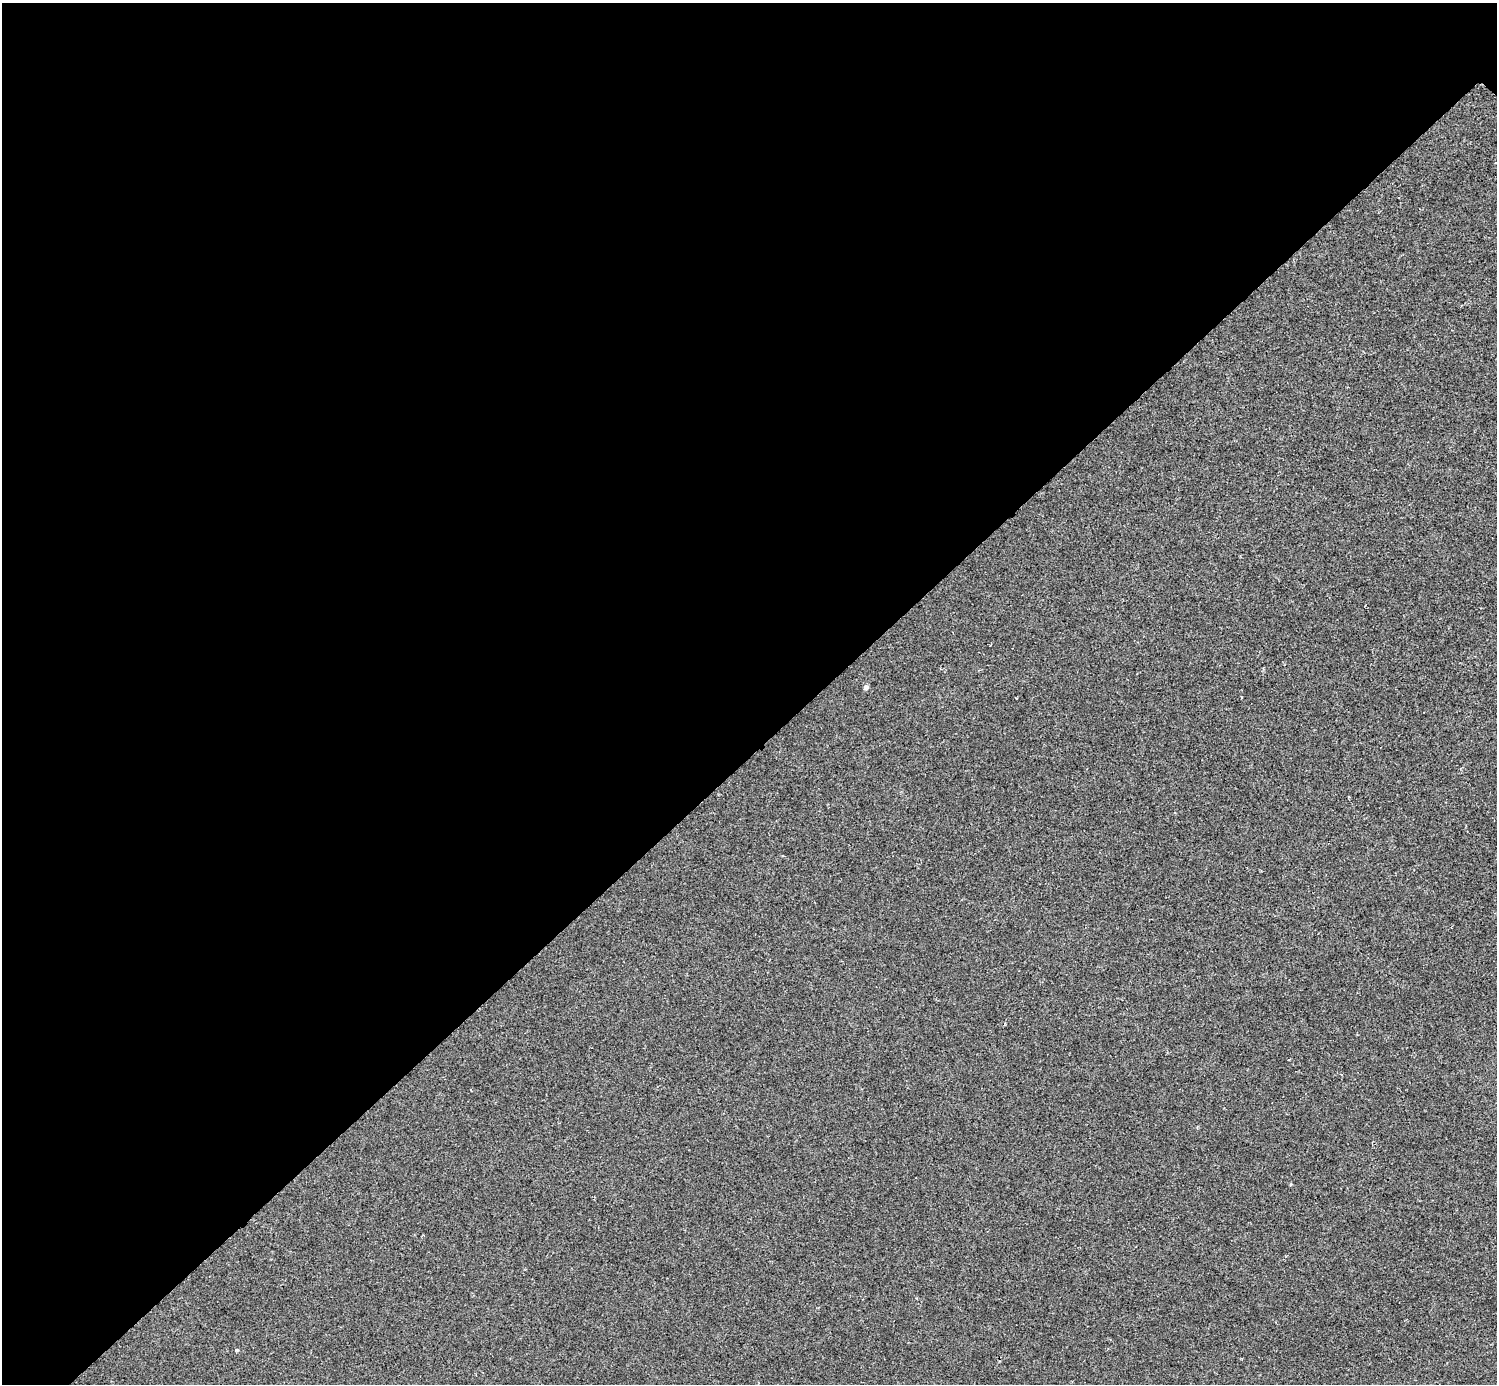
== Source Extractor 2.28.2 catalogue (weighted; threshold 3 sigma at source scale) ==
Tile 5 of 4 x 4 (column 1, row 2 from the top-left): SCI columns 5-1499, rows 3063-4444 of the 5984 x 5984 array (HDU 1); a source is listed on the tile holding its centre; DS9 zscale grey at full resolution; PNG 1499 x 1386 px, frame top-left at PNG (2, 3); no overlay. Shown black and unused: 54% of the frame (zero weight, under 2 of 3 exposures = <1% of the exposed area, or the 3 px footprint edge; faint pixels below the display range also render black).
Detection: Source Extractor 2.28.2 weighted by HDU 2 'WHT'; one run over the whole footprint, this tile lists its part. Background -3.22e-04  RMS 0.0049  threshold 0.0223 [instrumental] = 3 sigma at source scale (4.5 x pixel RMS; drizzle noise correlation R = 1.50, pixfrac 1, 0.05/0.05 arcsec/px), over >= 5 px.
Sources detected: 4; all 4 listed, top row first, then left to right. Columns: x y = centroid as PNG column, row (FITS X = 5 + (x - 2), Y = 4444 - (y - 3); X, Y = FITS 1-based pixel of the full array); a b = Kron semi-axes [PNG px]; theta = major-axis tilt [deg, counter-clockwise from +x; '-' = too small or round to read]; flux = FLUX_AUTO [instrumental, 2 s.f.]
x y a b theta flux
866 687 4 4 - 2.3
1288 1060 3 2 - 0.56
1291 1184 4 3 - 0.45
237 1349 5 3 - 0.62